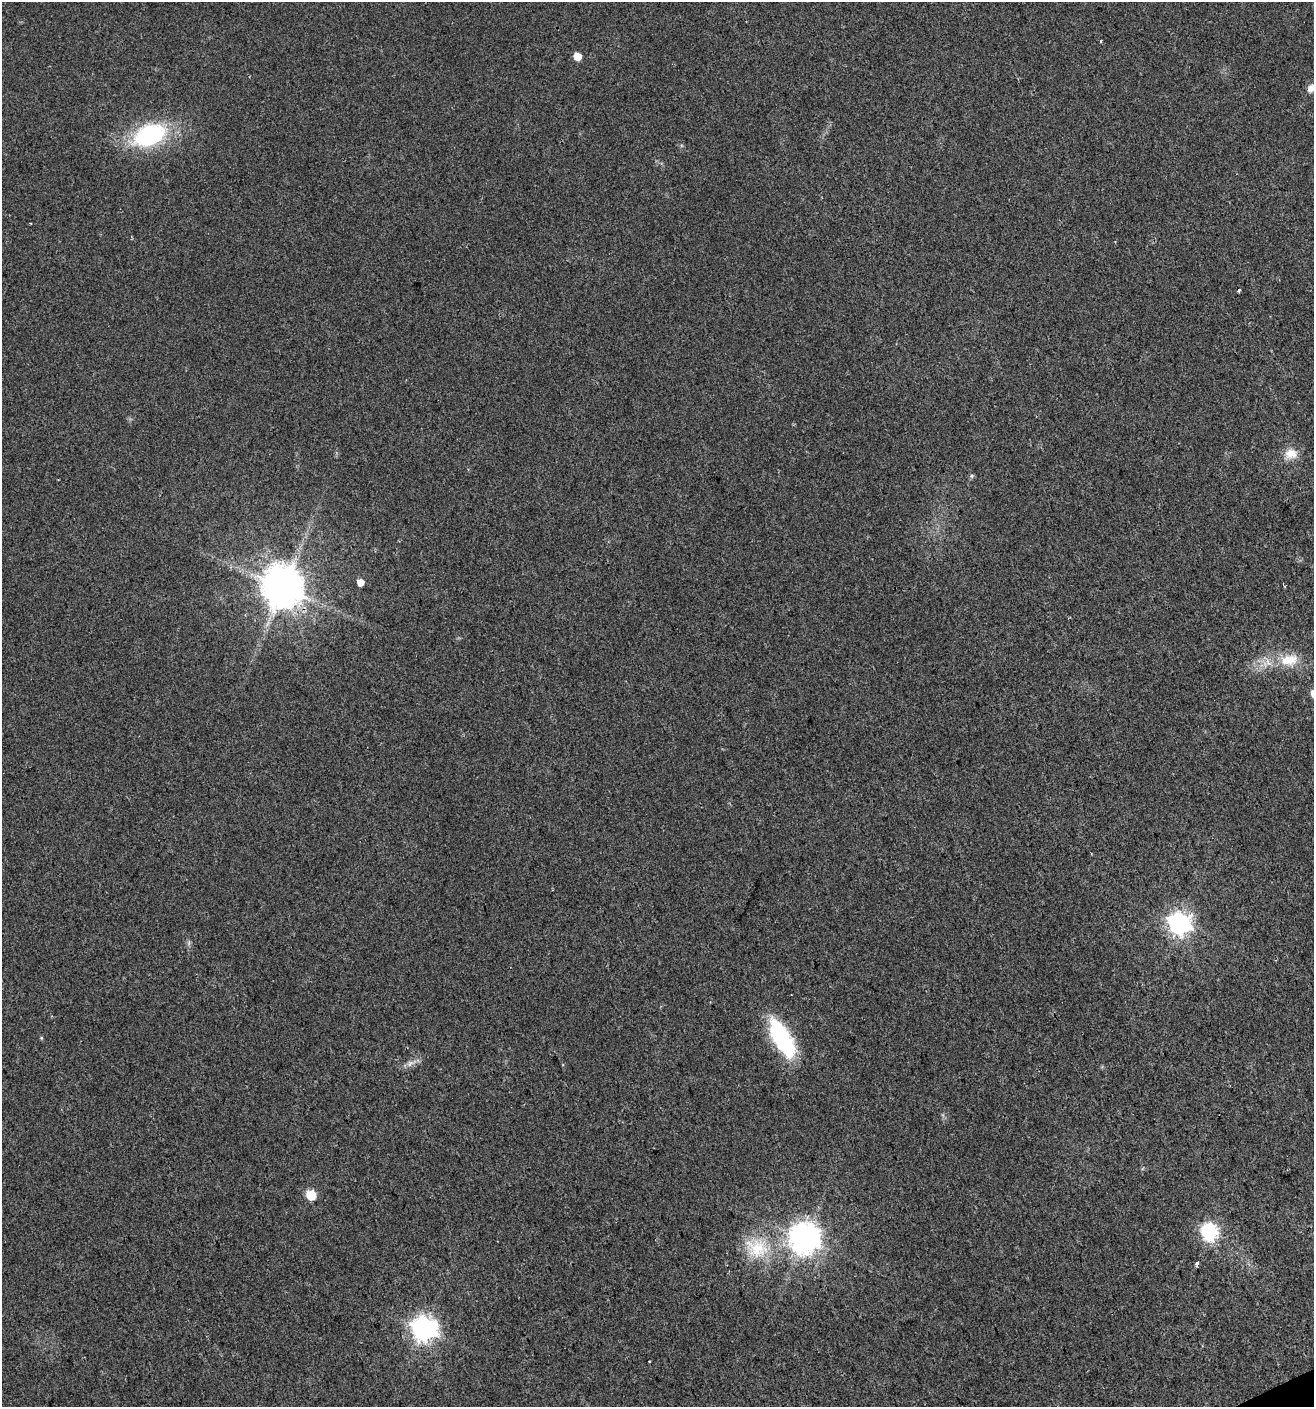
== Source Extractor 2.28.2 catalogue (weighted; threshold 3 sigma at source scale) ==
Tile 6 of 4 x 4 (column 2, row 2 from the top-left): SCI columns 1454-2765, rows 2809-4213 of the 5474 x 5618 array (HDU 1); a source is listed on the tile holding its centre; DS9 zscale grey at full resolution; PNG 1316 x 1409 px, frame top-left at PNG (2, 2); no overlay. Shown black and unused: <1% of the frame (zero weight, under 2 of 3 exposures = <1% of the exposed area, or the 3 px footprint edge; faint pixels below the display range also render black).
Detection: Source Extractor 2.28.2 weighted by HDU 2 'WHT'; one run over the whole footprint, this tile lists its part. Background 0.0185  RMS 0.0053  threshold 0.0238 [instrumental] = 3 sigma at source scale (4.5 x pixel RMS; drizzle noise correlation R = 1.50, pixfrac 1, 0.0396/0.0396 arcsec/px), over >= 5 px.
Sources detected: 21; all 21 listed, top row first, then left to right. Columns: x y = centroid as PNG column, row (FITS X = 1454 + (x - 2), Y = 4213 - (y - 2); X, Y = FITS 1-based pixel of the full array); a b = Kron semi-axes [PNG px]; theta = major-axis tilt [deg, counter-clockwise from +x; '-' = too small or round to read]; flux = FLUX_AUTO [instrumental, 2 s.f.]
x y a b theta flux
1101 41 4 2 - 0.49
577 56 5 5 - 9.5
1311 88 12 8 50 3.4
150 135 29 18 23 71
1239 290 3 3 - 1.2
1291 454 17 13 3 6.8
972 476 6 6 - 1
360 582 5 5 - 5.4
283 587 12 11 - 1900
1289 660 29 16 7 15
1179 923 8 8 - 340
41 1038 6 4 -90 0.6
782 1039 46 18 -60 49
410 1063 11 6 45 2.6
311 1195 6 6 - 23
1209 1231 8 7 - 130
804 1238 10 9 - 820
757 1248 35 28 -20 28
1197 1264 4 3 - 3.3
424 1329 9 8 - 430
649 1361 3 3 - 0.76
Overlapping masked pixels (flux is a lower limit): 1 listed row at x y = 283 587
Isophote crosses this tile's border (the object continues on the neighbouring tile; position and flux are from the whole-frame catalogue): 1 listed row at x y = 1311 88